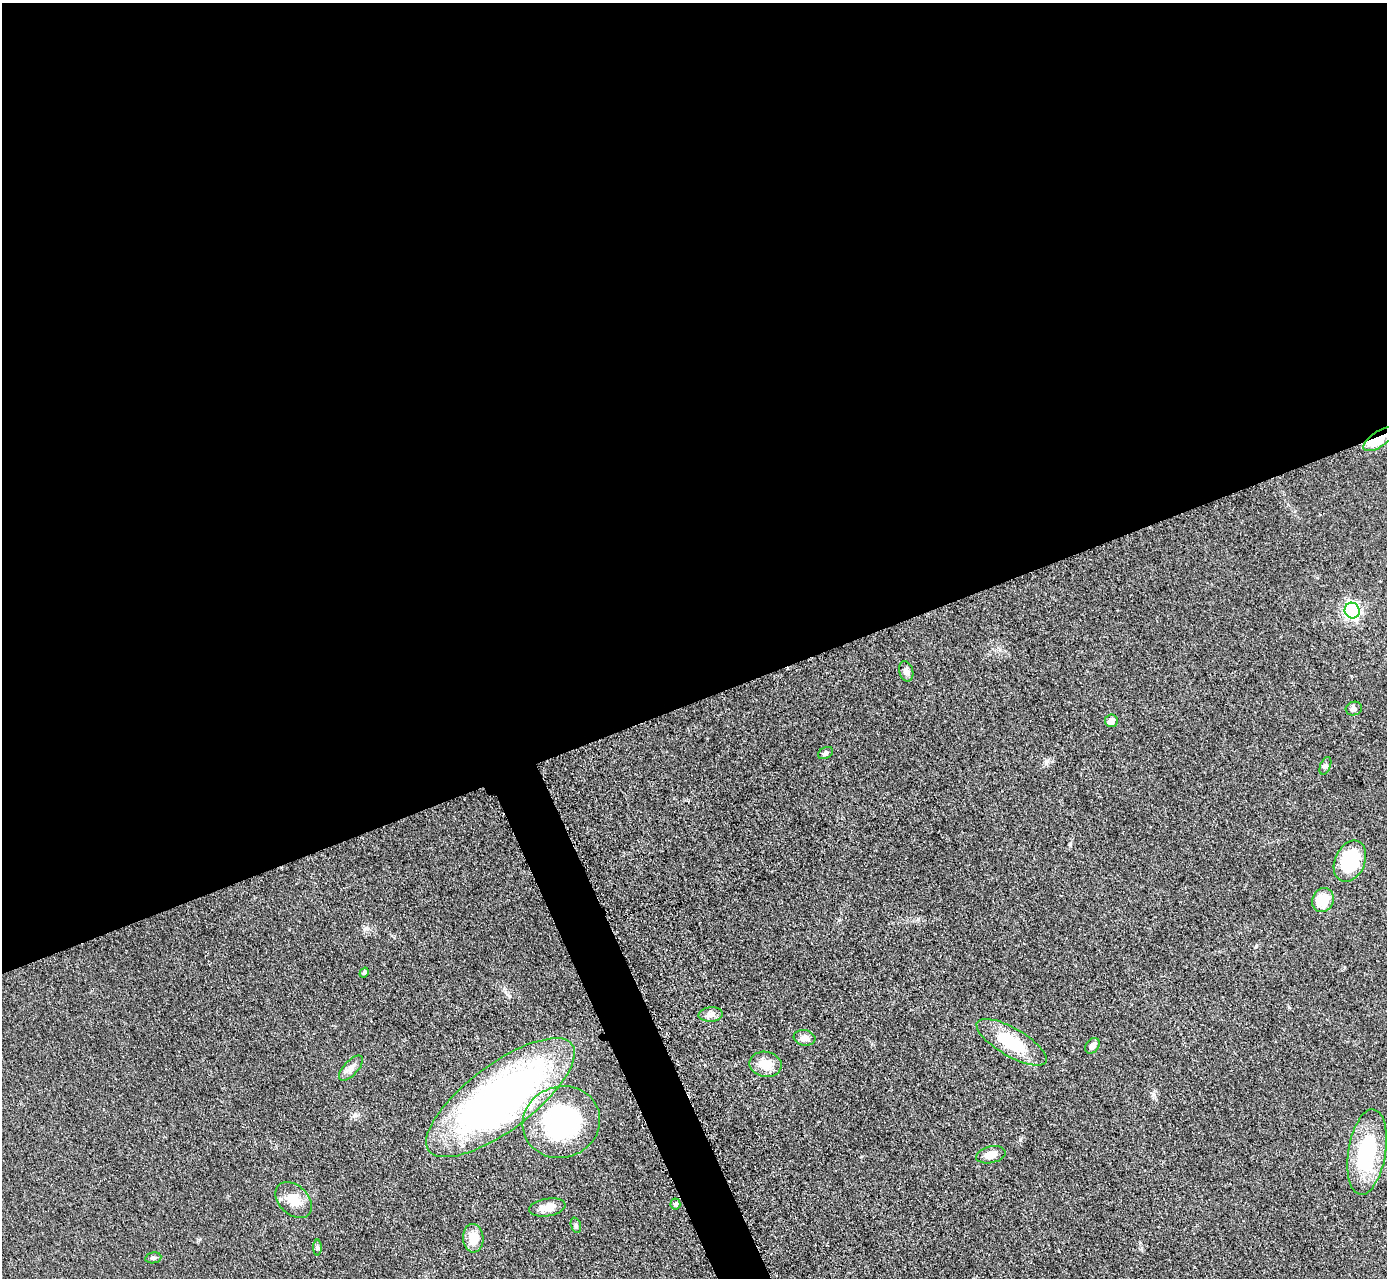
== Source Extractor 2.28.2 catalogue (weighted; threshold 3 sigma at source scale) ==
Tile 2 of 4 x 4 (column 2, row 1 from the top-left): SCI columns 1404-2788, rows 4123-5398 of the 5624 x 5584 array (HDU 1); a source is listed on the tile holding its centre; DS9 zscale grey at full resolution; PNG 1389 x 1280 px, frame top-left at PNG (2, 3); each listed source drawn as its Kron ellipse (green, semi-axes under 4 px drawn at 4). Shown black and unused: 56% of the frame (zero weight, under 3 of 5 exposures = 4% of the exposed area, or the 3 px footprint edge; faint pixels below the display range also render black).
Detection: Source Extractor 2.28.2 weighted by HDU 2 'WHT'; one run over the whole footprint, this tile lists its part. Background 0.0524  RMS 0.0056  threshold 0.0251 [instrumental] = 3 sigma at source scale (4.5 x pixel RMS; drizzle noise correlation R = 1.50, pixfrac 1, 0.05/0.05 arcsec/px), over >= 5 px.
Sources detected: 28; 1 inside a brighter object's white glare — neither listed nor drawn; the other 27 listed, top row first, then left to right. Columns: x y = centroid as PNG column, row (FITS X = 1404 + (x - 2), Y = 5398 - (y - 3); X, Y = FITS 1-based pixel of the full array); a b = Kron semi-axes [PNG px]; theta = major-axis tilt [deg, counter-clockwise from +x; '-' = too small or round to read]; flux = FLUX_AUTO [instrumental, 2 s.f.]
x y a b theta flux
1379 439 18 7 34 15
1352 611 8 7 - 100
906 671 10 7 -76 2.4
1354 709 8 6 18 1.6
1111 721 6 6 - 4.5
825 753 8 5 29 1.4
1325 766 9 5 67 1.3
1350 861 22 15 66 38
1323 900 12 10 68 14
364 973 5 4 - 0.85
711 1014 12 7 4 3.5
805 1038 11 7 -10 3.5
1012 1042 40 14 -30 27
1092 1046 9 6 51 2.7
765 1064 16 12 -9 9.2
351 1068 15 7 47 3.2
500 1098 89 33 37 280
561 1122 39 35 19 97
1367 1152 43 18 81 46
991 1155 15 8 13 5.7
294 1200 21 14 -44 10
675 1204 5 5 - 1.1
547 1207 18 8 10 6
576 1225 8 5 -72 1.1
473 1238 14 10 -88 9.5
317 1247 8 4 90 0.98
153 1258 8 5 10 1.2
Overlapping masked pixels (flux is a lower limit): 1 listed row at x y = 1379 439
Unlisted compact peaks at least as high as the median listed source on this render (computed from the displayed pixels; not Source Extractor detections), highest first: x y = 355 1115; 1154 1095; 1020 1140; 366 928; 1256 946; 509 996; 1046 762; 1070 845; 839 920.